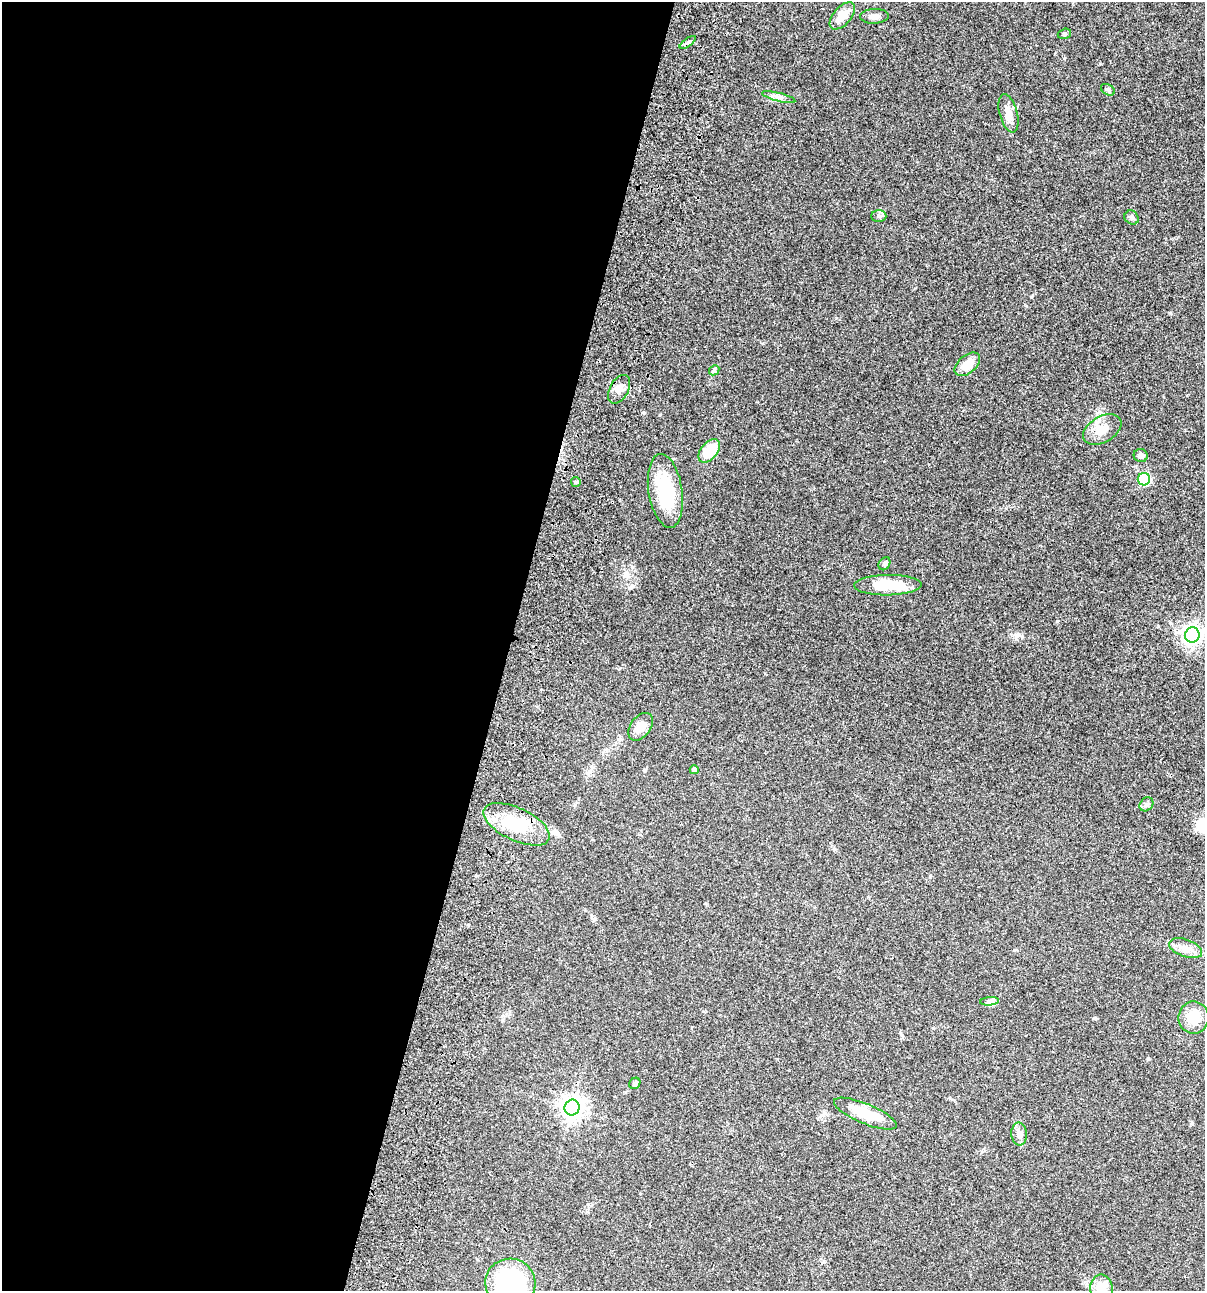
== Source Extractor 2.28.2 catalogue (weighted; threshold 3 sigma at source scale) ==
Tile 5 of 4 x 4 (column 1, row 2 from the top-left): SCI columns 235-1437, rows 2697-3985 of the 5404 x 5390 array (HDU 1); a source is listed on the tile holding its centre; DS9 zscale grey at full resolution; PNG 1207 x 1293 px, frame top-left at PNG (2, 2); each listed source drawn as its Kron ellipse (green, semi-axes under 4 px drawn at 4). Shown black and unused: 42% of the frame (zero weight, under 3 of 4 exposures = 9% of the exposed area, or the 3 px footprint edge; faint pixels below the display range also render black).
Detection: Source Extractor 2.28.2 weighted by HDU 2 'WHT'; one run over the whole footprint, this tile lists its part. Background 0.0465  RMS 0.0053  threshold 0.0238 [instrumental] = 3 sigma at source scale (4.5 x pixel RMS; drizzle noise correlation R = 1.50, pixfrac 1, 0.05/0.05 arcsec/px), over >= 5 px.
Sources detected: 36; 1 inside a brighter object's white glare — neither listed nor drawn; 1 inside a brighter listed object's ellipse — not listed separately; the other 34 listed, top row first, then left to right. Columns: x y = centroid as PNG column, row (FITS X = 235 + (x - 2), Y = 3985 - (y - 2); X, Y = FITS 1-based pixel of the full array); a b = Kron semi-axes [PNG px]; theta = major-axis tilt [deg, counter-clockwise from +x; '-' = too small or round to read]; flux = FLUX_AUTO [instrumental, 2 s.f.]
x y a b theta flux
842 16 16 9 49 6.5
874 16 14 7 2 2.7
1064 34 7 5 16 0.89
688 42 9 3 36 0.98
1108 90 7 5 -29 0.9
779 97 17 4 -14 2.1
1009 113 19 9 -75 4.3
879 216 7 5 0 1.4
1132 218 7 6 - 1.3
967 364 15 8 41 7.9
714 370 6 4 46 0.75
619 389 15 9 61 3.5
1102 430 21 13 30 6.9
709 451 13 8 49 13
1141 456 7 6 - 1.8
1144 479 6 6 - 46
576 482 5 4 - 0.66
665 491 37 17 -81 27
884 564 7 5 57 1.2
888 585 34 10 1 17
1192 635 7 7 - 250
641 727 16 10 52 5.2
694 770 4 4 - 1.6
1146 804 7 6 - 1.3
516 824 36 16 -25 22
1186 948 17 8 -20 4.5
989 1001 9 4 5 1.2
1193 1018 16 15 - 9.5
635 1083 6 5 - 0.9
572 1108 8 7 - 360
865 1114 34 10 -22 14
1019 1134 11 8 -84 2.8
510 1283 25 24 - 55
1101 1289 14 11 -88 8.2
Overlapping masked pixels (flux is a lower limit): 1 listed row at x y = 516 824
Isophote crosses this tile's border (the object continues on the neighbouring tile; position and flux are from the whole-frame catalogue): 2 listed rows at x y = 510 1283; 1101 1289
Unlisted compact peaks at least as high as the median listed source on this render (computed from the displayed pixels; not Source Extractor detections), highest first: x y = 1031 297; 631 587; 1064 58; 836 318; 644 413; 1148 1059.